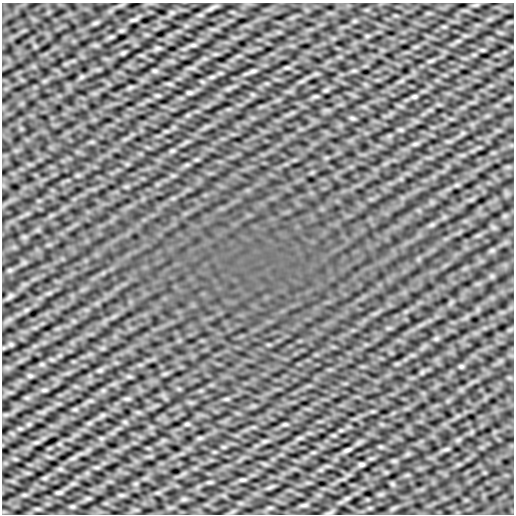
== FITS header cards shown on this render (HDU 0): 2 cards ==
NAXIS1  =                  512
NAXIS2  =                  512

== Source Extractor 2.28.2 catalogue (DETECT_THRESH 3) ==
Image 512 x 512 px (HDU 0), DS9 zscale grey, 1 PNG px = 1 image px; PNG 516 x 516 px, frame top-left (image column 1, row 512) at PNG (2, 3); no overlay
Background 0.00235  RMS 0.41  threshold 1.22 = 3 sigma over >= 5 px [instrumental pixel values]
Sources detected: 7; all 7 listed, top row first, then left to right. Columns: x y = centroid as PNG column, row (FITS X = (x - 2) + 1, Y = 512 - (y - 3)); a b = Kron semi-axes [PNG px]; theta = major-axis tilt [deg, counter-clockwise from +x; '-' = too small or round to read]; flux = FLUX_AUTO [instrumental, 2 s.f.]
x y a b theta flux
189 93 9 4 0 50
414 96 9 4 0 36
461 366 7 4 0 42
347 450 10 4 17 55
362 464 7 5 0 48
243 480 8 4 0 42
59 492 10 4 5 43